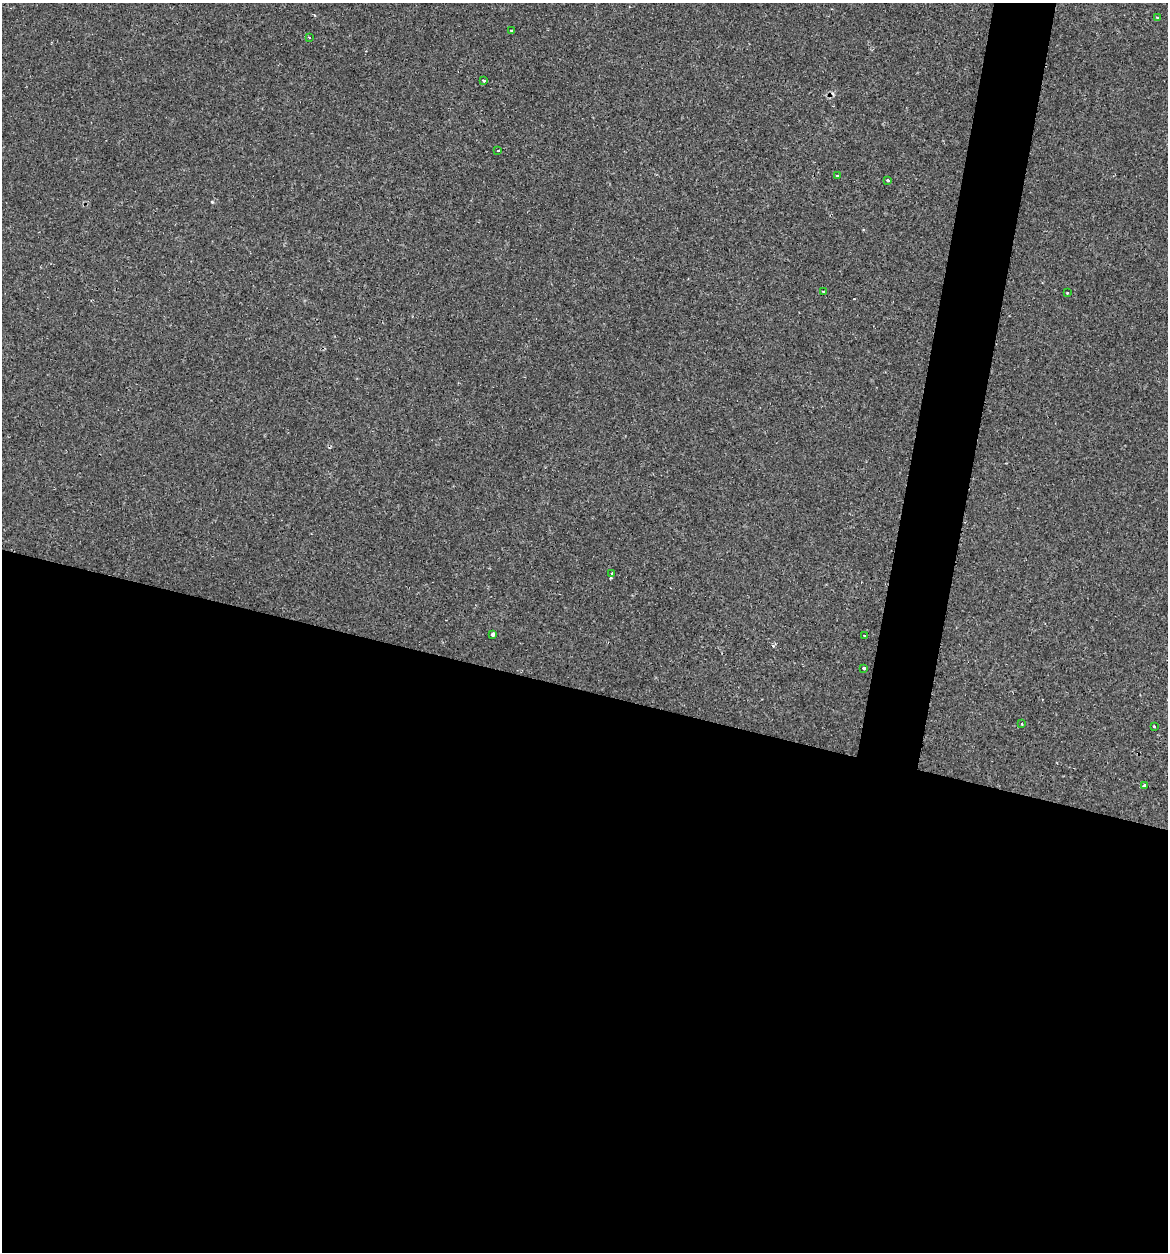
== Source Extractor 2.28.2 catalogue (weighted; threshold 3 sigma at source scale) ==
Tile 14 of 4 x 4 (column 2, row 4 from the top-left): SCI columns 1290-2455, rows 32-1281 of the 5031 x 5032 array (HDU 1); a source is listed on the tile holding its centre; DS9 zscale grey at full resolution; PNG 1170 x 1254 px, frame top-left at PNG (2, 3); each listed source drawn as its Kron ellipse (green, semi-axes under 4 px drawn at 4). Shown black and unused: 48% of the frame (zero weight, under 2 of 3 exposures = <1% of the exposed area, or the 3 px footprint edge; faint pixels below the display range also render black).
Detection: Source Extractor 2.28.2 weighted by HDU 2 'WHT'; one run over the whole footprint, this tile lists its part. Background 0.0939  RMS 0.006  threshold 0.0269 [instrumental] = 3 sigma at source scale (4.5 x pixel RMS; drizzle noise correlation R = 1.50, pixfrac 1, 0.05/0.05 arcsec/px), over >= 5 px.
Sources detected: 19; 3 cosmic-ray / hot-pixel residue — neither listed nor drawn; the other 16 listed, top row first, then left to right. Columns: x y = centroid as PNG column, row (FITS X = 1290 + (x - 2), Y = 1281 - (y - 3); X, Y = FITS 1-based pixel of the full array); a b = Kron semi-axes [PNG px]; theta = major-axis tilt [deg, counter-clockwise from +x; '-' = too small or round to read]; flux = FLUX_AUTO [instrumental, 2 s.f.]
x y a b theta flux
1157 17 4 3 - 1.8
511 31 4 2 - 0.77
309 37 3 3 - 1.1
483 80 3 3 - 4.1
498 151 3 3 - 1
837 176 3 2 - 0.67
888 180 3 3 - 1.7
823 291 3 3 - 1
1067 293 3 3 - 0.73
612 573 3 3 - 2.4
493 634 4 3 - 2
864 635 3 2 - 0.95
864 668 3 3 - 5.1
1022 724 3 2 - 0.61
1154 726 3 3 - 1.5
1145 785 3 3 - 4.1